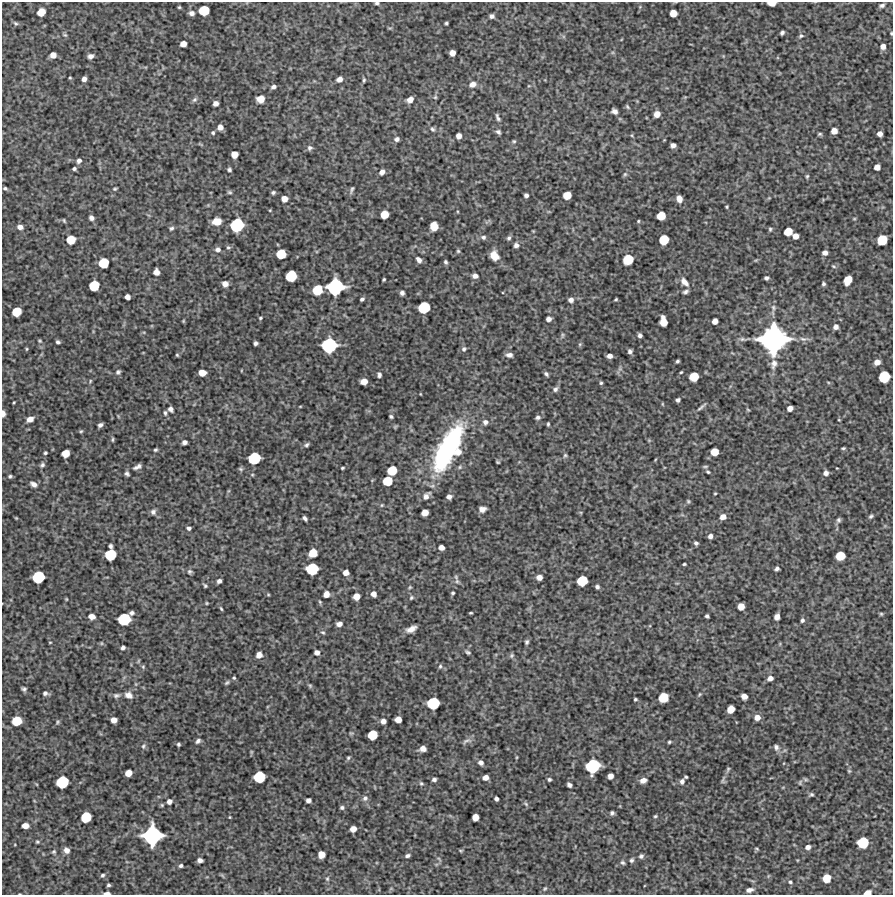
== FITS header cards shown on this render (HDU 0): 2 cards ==
NAXIS1  =                  891 /Length X axis
NAXIS2  =                  893 /Length Y axis

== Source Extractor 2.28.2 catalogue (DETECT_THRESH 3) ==
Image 891 x 893 px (HDU 0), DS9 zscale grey, 1 PNG px = 1 image px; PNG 895 x 897 px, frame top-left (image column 1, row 893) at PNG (2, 2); no overlay
Background 4960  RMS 250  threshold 762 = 3 sigma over >= 5 px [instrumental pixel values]
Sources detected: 354; all 354 listed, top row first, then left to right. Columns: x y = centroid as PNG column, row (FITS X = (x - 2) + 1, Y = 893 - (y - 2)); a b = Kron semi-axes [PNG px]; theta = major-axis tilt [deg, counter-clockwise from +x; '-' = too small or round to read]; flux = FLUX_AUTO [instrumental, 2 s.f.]
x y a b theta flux
377 3 5 3 - 2.9e+04
772 3 7 4 -3 1.7e+05
882 5 7 4 19 4.0e+04
179 7 4 3 - 1.8e+04
204 10 7 7 - 4.4e+05
41 12 6 6 - 2.4e+05
192 13 6 5 - 6.0e+04
673 13 6 6 - 1.9e+05
492 16 5 5 - 5.7e+04
16 23 7 5 -41 2.8e+04
446 23 3 3 - 2.5e+04
782 33 4 4 - 4.3e+04
891 33 4 3 - 1.7e+04
65 35 7 4 -43 2.4e+04
801 36 6 4 24 2.9e+04
183 44 5 5 - 1.2e+05
883 46 6 6 - 8.0e+04
452 53 5 5 - 1.1e+05
53 55 5 5 - 1.1e+05
90 56 5 4 - 6.4e+04
70 78 3 3 - 1.7e+04
84 79 5 4 - 7.2e+04
339 79 6 5 - 9.5e+04
364 80 6 4 88 2.5e+04
472 84 8 6 22 9.4e+04
273 87 5 4 - 5.6e+04
435 97 6 5 - 2.8e+04
260 99 6 6 - 1.9e+05
194 100 7 6 - 3.9e+04
410 100 6 5 - 1.2e+05
215 103 5 4 - 7.9e+04
627 107 7 4 -52 2.5e+04
614 111 6 5 - 6.5e+04
657 114 5 5 - 1.3e+05
498 117 7 3 -68 4.0e+04
220 127 5 5 - 9.0e+04
432 129 6 5 - 3.5e+04
834 131 5 5 - 1.3e+05
498 132 7 5 -39 3.9e+04
213 133 5 5 - 2.7e+04
820 134 5 3 - 2.5e+04
880 134 5 5 - 8.0e+04
632 135 5 3 - 1.7e+04
459 136 5 5 - 9.4e+04
397 139 6 5 - 5.1e+04
514 141 5 4 - 2.0e+04
673 145 5 4 - 7.2e+04
310 148 7 6 - 4.6e+04
234 154 6 5 - 1.6e+05
79 161 6 5 - 5.3e+04
877 167 5 5 - 1.1e+05
74 169 4 3 - 3.1e+04
229 170 4 3 - 3.2e+04
382 172 6 5 - 7.2e+04
625 174 6 5 - 2.5e+04
807 176 4 4 - 2.3e+04
5 188 5 4 - 2.7e+04
115 189 4 3 - 2.1e+04
352 190 11 3 70 3.3e+04
229 192 6 4 -15 2.5e+04
273 192 4 3 - 2.9e+04
526 195 4 4 - 5.0e+04
567 195 6 6 - 2.5e+05
284 199 6 6 - 1.2e+05
679 199 6 5 - 1.1e+05
727 207 3 2 - 1.7e+04
270 210 3 3 - 1.3e+04
384 214 6 6 - 2.4e+05
661 216 6 6 - 2.9e+05
91 218 5 4 - 4.9e+04
854 219 5 3 - 1.6e+04
64 220 4 2 - 1.9e+04
217 221 8 6 10 1.7e+05
638 221 4 3 - 1.7e+04
237 225 10 9 - 9.1e+05
434 226 7 6 - 2.2e+05
20 227 6 5 - 7.5e+04
171 228 5 4 - 3.1e+04
770 229 5 4 - 2.3e+04
533 231 3 3 - 1.3e+04
788 231 6 6 - 2.8e+05
795 236 5 5 - 1.1e+05
483 237 6 5 - 4.2e+04
509 238 6 4 44 3.4e+04
71 240 7 6 - 3.1e+05
664 240 7 7 - 3.9e+05
882 240 7 7 - 4.5e+05
516 245 6 5 - 5.7e+04
228 247 6 5 - 2.8e+04
218 250 6 6 - 5.9e+04
458 251 5 5 - 2.4e+04
825 253 5 4 - 7.3e+04
281 254 7 7 - 3.8e+05
494 256 9 7 -58 2.2e+05
628 259 8 7 - 4.5e+05
419 260 6 4 -49 7.1e+04
446 262 4 4 - 3.1e+04
104 263 7 7 - 4.5e+05
833 266 5 3 - 1.9e+04
156 272 5 5 - 1.1e+05
291 276 8 7 - 5.5e+05
475 276 6 5 - 7.2e+04
767 278 5 4 - 3.6e+04
384 279 3 3 - 2.0e+04
848 280 8 6 66 2.7e+05
684 282 12 7 -47 1.2e+05
225 284 6 5 - 1.0e+05
823 284 4 4 - 2.9e+04
94 286 7 7 - 4.6e+05
335 287 12 11 - 1.4e+06
318 290 8 7 - 4.5e+05
685 292 7 5 22 4.2e+04
402 293 4 4 - 4.7e+04
127 297 5 5 - 8.4e+04
362 299 4 3 - 3.5e+04
616 299 3 3 - 1.9e+04
571 300 5 5 - 6.4e+04
424 307 8 8 - 6.2e+05
773 308 9 6 -89 5.2e+04
16 312 7 6 - 3.7e+05
260 318 4 3 - 2.1e+04
549 319 5 4 - 6.9e+04
183 321 4 4 - 1.6e+04
663 321 9 6 -82 2.5e+05
715 321 5 5 - 1.0e+05
836 327 5 5 - 7.5e+04
562 335 8 4 82 2.7e+04
640 335 4 4 - 4.9e+04
773 339 21 20 - 3.7e+06
40 341 5 4 - 1.8e+04
58 342 4 3 - 3.5e+04
255 343 4 4 - 4.3e+04
580 344 5 4 - 2.2e+04
329 345 11 10 - 1.1e+06
27 349 5 3 - 1.7e+04
464 349 7 6 - 4.0e+04
630 351 4 4 - 4.6e+04
177 355 4 4 - 2.0e+04
509 355 7 5 -6 6.7e+04
609 356 5 4 - 7.9e+04
677 361 4 3 - 2.7e+04
877 362 6 5 - 1.1e+05
774 364 14 9 79 1.2e+05
118 372 6 6 - 3.9e+04
681 372 3 2 - 1.7e+04
202 373 6 5 - 1.7e+05
546 374 5 3 - 3.4e+04
379 375 5 4 - 3.9e+04
694 377 7 6 - 3.4e+05
884 377 8 8 - 5.9e+05
90 381 6 3 72 1.8e+04
364 381 6 5 - 1.3e+05
828 382 5 3 - 1.6e+04
601 383 4 4 - 2.4e+04
555 389 7 5 49 4.6e+04
678 400 4 4 - 4.6e+04
14 402 3 2 - 1.5e+04
662 404 5 3 - 1.5e+04
300 406 4 3 - 1.2e+04
701 407 13 3 40 4.0e+04
790 408 5 5 - 9.9e+04
171 409 6 5 - 5.5e+04
748 410 5 3 - 1.5e+04
3 413 6 3 -88 8.8e+04
165 413 7 4 -83 3.1e+04
118 416 6 3 -72 1.6e+04
391 416 4 3 - 2.7e+04
538 417 6 5 - 3.9e+04
30 419 6 5 - 1.1e+05
839 420 4 3 - 1.4e+04
485 422 6 6 - 5.7e+04
548 424 4 3 - 2.3e+04
100 425 5 4 - 4.9e+04
81 431 5 4 - 2.0e+04
113 439 6 3 89 2.2e+04
184 442 5 4 - 6.3e+04
306 445 6 4 33 3.5e+04
448 448 43 14 62 3.2e+06
843 448 5 3 - 2.2e+04
155 450 4 3 - 2.5e+04
458 452 7 6 - 1.2e+05
714 452 6 6 - 2.2e+05
45 453 3 3 - 2.5e+04
65 453 6 6 - 2.1e+05
565 455 6 5 - 2.8e+04
254 458 9 8 - 7.1e+05
498 462 3 2 - 1.8e+04
42 465 6 5 - 4.1e+04
705 466 7 3 8 2.1e+04
137 467 10 5 27 5.6e+04
460 467 5 5 - 2.3e+04
342 468 4 3 - 2.0e+04
240 469 6 5 - 2.5e+04
392 470 7 6 - 3.7e+05
708 472 5 3 - 2.0e+04
826 473 5 5 - 6.1e+04
127 474 5 4 - 3.6e+04
10 476 5 4 - 2.8e+04
388 481 7 6 - 4.0e+05
34 484 8 5 -27 7.1e+04
715 493 3 2 - 1.4e+04
426 496 11 7 49 8.5e+04
449 497 5 4 - 7.1e+04
688 501 5 4 - 2.3e+04
382 505 5 4 - 1.9e+04
482 509 6 5 - 9.2e+04
153 512 7 6 - 5.2e+04
425 513 6 5 - 1.6e+05
871 516 6 4 27 3.1e+04
723 517 6 5 - 1.1e+05
16 518 4 3 - 1.6e+04
305 518 5 3 - 4.1e+04
839 520 7 5 90 3.4e+04
189 528 4 4 - 4.1e+04
710 536 5 4 - 6.2e+04
696 543 4 4 - 3.7e+04
111 546 5 3 - 4.0e+04
441 547 5 5 - 9.0e+04
313 553 7 6 - 2.7e+05
110 555 8 7 - 5.8e+05
840 556 7 6 - 3.6e+05
684 564 3 3 - 2.1e+04
312 569 9 8 - 6.7e+05
777 569 4 4 - 4.3e+04
189 571 6 6 - 3.4e+04
346 573 5 5 - 1.0e+05
38 577 9 8 - 6.6e+05
539 577 5 5 - 9.5e+04
219 581 4 4 - 5.3e+04
457 581 7 6 - 4.0e+04
582 581 8 7 - 4.8e+05
205 586 5 3 - 2.4e+04
410 587 5 4 - 1.9e+04
597 587 4 4 - 3.9e+04
453 593 3 3 - 2.4e+04
326 594 7 6 - 9.4e+04
374 594 5 5 - 8.8e+04
268 595 5 3 - 1.6e+04
356 596 6 5 - 1.5e+05
411 598 6 5 - 2.7e+04
66 599 3 3 - 1.5e+04
207 603 3 3 - 1.5e+04
741 606 6 5 - 1.6e+05
221 609 5 3 - 2.0e+04
132 613 4 4 - 4.1e+04
471 613 3 2 - 1.8e+04
881 614 5 4 - 2.1e+04
92 616 6 5 - 1.1e+05
707 616 4 4 - 3.0e+04
777 617 6 5 - 8.3e+04
124 619 9 8 - 7.1e+05
802 620 5 4 - 3.5e+04
339 624 5 4 - 7.9e+04
411 629 9 5 24 1.1e+05
323 632 6 5 - 2.8e+04
50 642 4 2 - 1.3e+04
527 642 5 4 - 3.2e+04
101 643 5 3 - 1.6e+04
123 648 4 4 - 4.4e+04
317 652 5 4 - 7.8e+04
468 652 7 4 -29 3.2e+04
259 655 6 5 - 1.0e+05
512 655 6 6 - 3.3e+04
138 661 6 3 71 1.7e+04
440 666 6 5 - 2.8e+04
143 667 5 5 - 2.3e+04
234 678 4 4 - 2.2e+04
770 678 6 5 - 8.1e+04
227 683 6 4 44 2.6e+04
310 686 5 5 - 2.3e+04
24 689 4 4 - 3.4e+04
45 693 6 5 - 4.3e+04
699 694 6 4 55 2.3e+04
116 695 10 6 6 5.0e+04
128 695 10 7 -24 1.0e+05
744 696 5 5 - 1.1e+05
663 697 7 7 - 3.9e+05
635 699 3 3 - 2.3e+04
433 703 9 8 - 7.1e+05
731 709 6 5 - 2.0e+05
757 717 6 6 - 1.1e+05
398 719 5 5 - 1.4e+05
114 720 5 5 - 1.1e+05
17 721 7 7 - 3.9e+05
383 721 5 5 - 7.8e+04
58 722 5 4 - 2.3e+04
372 735 7 7 - 3.9e+05
198 741 7 5 46 4.4e+04
467 741 13 5 17 5.5e+04
669 742 4 3 - 2.3e+04
178 744 3 3 - 2.8e+04
143 746 8 5 61 3.7e+04
776 747 8 6 -72 5.6e+04
423 749 6 5 - 1.0e+05
517 757 5 3 - 1.3e+04
348 758 6 5 - 2.6e+04
481 763 6 5 - 5.8e+04
593 766 10 9 - 9.8e+05
728 769 8 5 70 3.0e+04
849 771 5 4 - 2.0e+04
128 773 6 5 - 1.6e+05
610 776 5 5 - 9.8e+04
259 777 8 8 - 6.2e+05
485 777 5 4 - 1.1e+05
686 777 3 3 - 2.1e+04
549 779 4 3 - 2.7e+04
434 780 4 3 - 4.3e+04
643 780 7 5 23 9.5e+04
723 780 13 5 78 3.9e+04
682 781 7 6 - 5.6e+04
62 782 9 8 - 7.2e+05
800 782 8 4 64 3.0e+04
421 783 6 5 - 2.8e+04
569 785 5 4 - 4.9e+04
811 794 6 4 -26 2.9e+04
365 798 8 7 - 5.9e+04
496 799 4 4 - 4.5e+04
308 800 5 4 - 6.6e+04
169 801 5 5 - 7.2e+04
526 804 8 4 -36 2.9e+04
162 805 5 4 - 2.1e+04
342 807 5 4 - 3.4e+04
612 813 4 4 - 3.6e+04
655 816 5 4 - 2.0e+04
86 817 8 7 - 4.8e+05
230 817 5 3 - 1.4e+04
475 817 6 5 - 1.6e+05
25 826 6 5 - 1.2e+05
353 829 5 5 - 1.3e+05
152 835 14 13 - 1.8e+06
37 842 5 4 - 2.1e+04
863 843 8 8 - 6.0e+05
808 847 6 5 - 6.5e+04
757 849 6 3 -31 1.9e+04
66 850 6 5 - 8.6e+04
461 851 5 4 - 1.8e+04
54 852 5 4 - 2.4e+04
321 854 6 5 - 1.7e+05
407 856 5 4 - 3.9e+04
641 856 5 4 - 3.7e+04
439 859 7 3 -45 2.4e+04
200 860 5 4 - 6.5e+04
631 860 5 4 - 3.2e+04
623 863 6 5 - 3.1e+04
181 866 4 3 - 3.3e+04
103 875 5 5 - 3.0e+04
826 878 6 6 - 2.6e+05
327 879 7 5 -90 3.4e+04
790 882 4 3 - 2.2e+04
108 885 3 3 - 2.8e+04
545 889 5 4 - 2.0e+04
749 890 9 5 14 6.2e+04
107 893 6 3 2 6.6e+04
868 893 6 4 12 1.3e+05
At the frame edge (FLAGS 8, measured only in part): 6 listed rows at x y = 377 3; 772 3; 891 33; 3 413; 107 893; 868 893